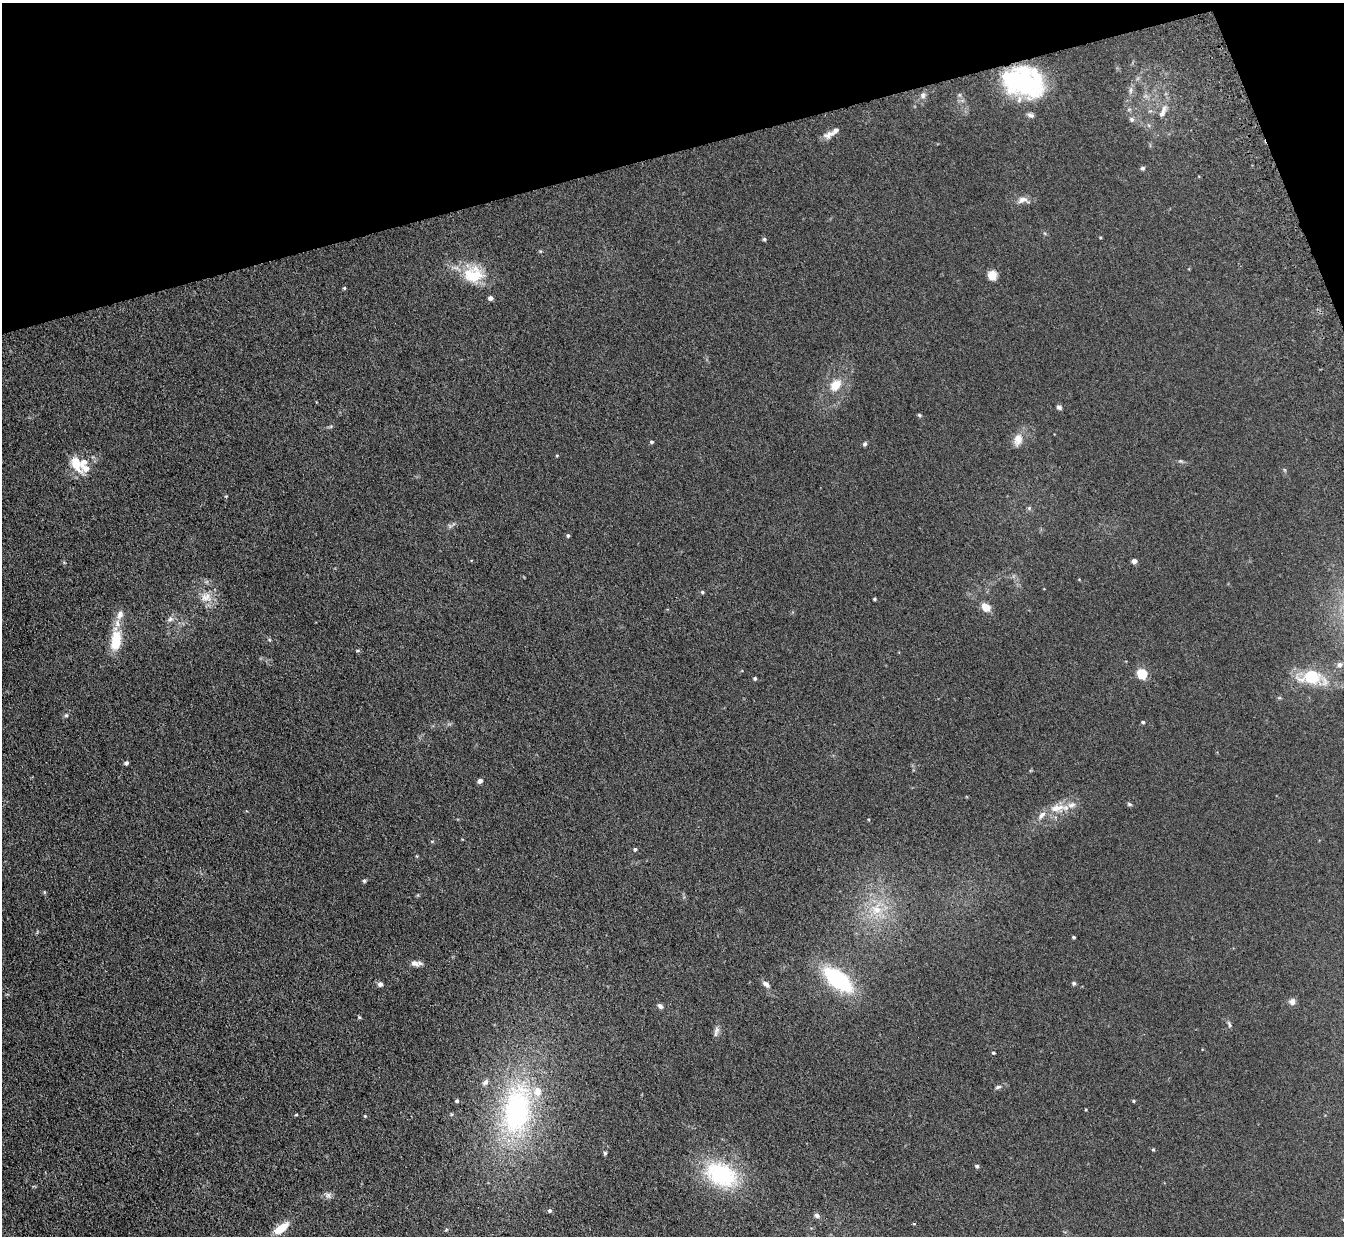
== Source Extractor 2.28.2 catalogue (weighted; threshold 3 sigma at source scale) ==
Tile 3 of 4 x 4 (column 3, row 1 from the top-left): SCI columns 2759-4100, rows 3869-5102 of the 5515 x 5398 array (HDU 1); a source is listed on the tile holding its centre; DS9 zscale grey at full resolution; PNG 1346 x 1238 px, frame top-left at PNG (2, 3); no overlay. Shown black and unused: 14% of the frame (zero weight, under 3 of 5 exposures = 4% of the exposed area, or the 3 px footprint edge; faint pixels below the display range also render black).
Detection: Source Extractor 2.28.2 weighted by HDU 2 'WHT'; one run over the whole footprint, this tile lists its part. Background 0.0415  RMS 0.0047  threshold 0.0211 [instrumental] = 3 sigma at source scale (4.5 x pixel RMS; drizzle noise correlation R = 1.50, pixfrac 1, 0.05/0.05 arcsec/px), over >= 5 px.
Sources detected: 83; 1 inside a brighter object's white glare — not listed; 9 inside a brighter listed object's ellipse — not listed separately; the other 73 listed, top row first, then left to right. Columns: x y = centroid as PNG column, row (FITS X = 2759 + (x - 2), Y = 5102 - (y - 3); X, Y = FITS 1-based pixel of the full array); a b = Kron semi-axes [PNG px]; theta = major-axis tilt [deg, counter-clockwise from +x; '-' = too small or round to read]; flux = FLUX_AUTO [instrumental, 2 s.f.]
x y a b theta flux
1022 82 40 31 -11 51
1130 90 9 4 81 1.1
923 95 8 6 -86 1.4
1163 112 19 7 67 3.3
1030 115 10 5 -10 1.2
1132 119 6 6 - 0.99
830 134 18 8 23 2.9
1142 168 6 5 - 0.78
1023 200 17 9 -3 3
764 239 5 4 - 0.68
992 275 11 10 - 3.8
475 276 27 22 52 13
344 288 4 4 - 0.51
490 298 5 5 - 1.5
835 385 16 12 44 6.3
1059 407 5 5 - 1.2
919 415 5 4 - 0.55
1018 439 15 10 77 4.5
651 442 5 4 - 0.61
865 444 6 5 - 0.84
557 456 4 3 - 0.4
76 464 24 11 -64 7.9
226 496 4 3 - 0.41
1029 508 5 5 - 0.71
568 535 5 4 - 0.7
1134 561 4 4 - 2.7
702 592 5 4 - 0.61
206 597 17 13 14 5.3
874 599 3 3 - 0.6
985 607 10 7 -43 5
120 614 11 8 71 2.6
170 619 7 7 - 1.4
116 640 26 12 84 12
1340 665 7 6 - 1.3
1142 673 5 5 - 29
1311 677 22 15 4 16
755 678 4 4 - 0.7
66 715 5 5 - 0.66
1143 722 4 4 - 0.58
126 763 4 4 - 1
480 781 5 5 - 1.6
1129 804 6 5 - 0.67
1057 808 24 10 11 6.9
635 849 4 4 - 0.73
364 881 5 4 - 0.69
877 910 14 13 - 7.5
1073 937 3 3 - 0.65
414 963 13 7 -28 2.1
838 979 30 14 -39 40
1074 983 5 4 - 0.84
380 984 5 5 - 1.8
766 984 10 6 -38 1.8
1292 1002 8 8 - 1.9
660 1006 9 5 -44 1.2
359 1017 4 4 - 0.54
1229 1025 8 4 -69 0.88
716 1031 16 5 74 1.7
993 1053 4 3 - 0.55
998 1087 8 5 16 0.95
457 1101 4 4 - 0.66
1133 1101 5 3 - 0.41
517 1110 74 39 83 79
296 1115 4 3 - 0.38
365 1116 4 4 - 0.38
1153 1149 4 4 - 0.45
605 1153 5 5 - 0.63
977 1166 5 4 - 0.83
721 1175 44 28 -25 36
328 1195 8 6 89 1.4
550 1211 5 5 - 0.87
817 1215 7 6 - 1.1
914 1224 4 3 - 0.33
281 1228 15 7 33 9.3
Overlapping masked pixels (flux is a lower limit): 1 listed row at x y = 1022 82